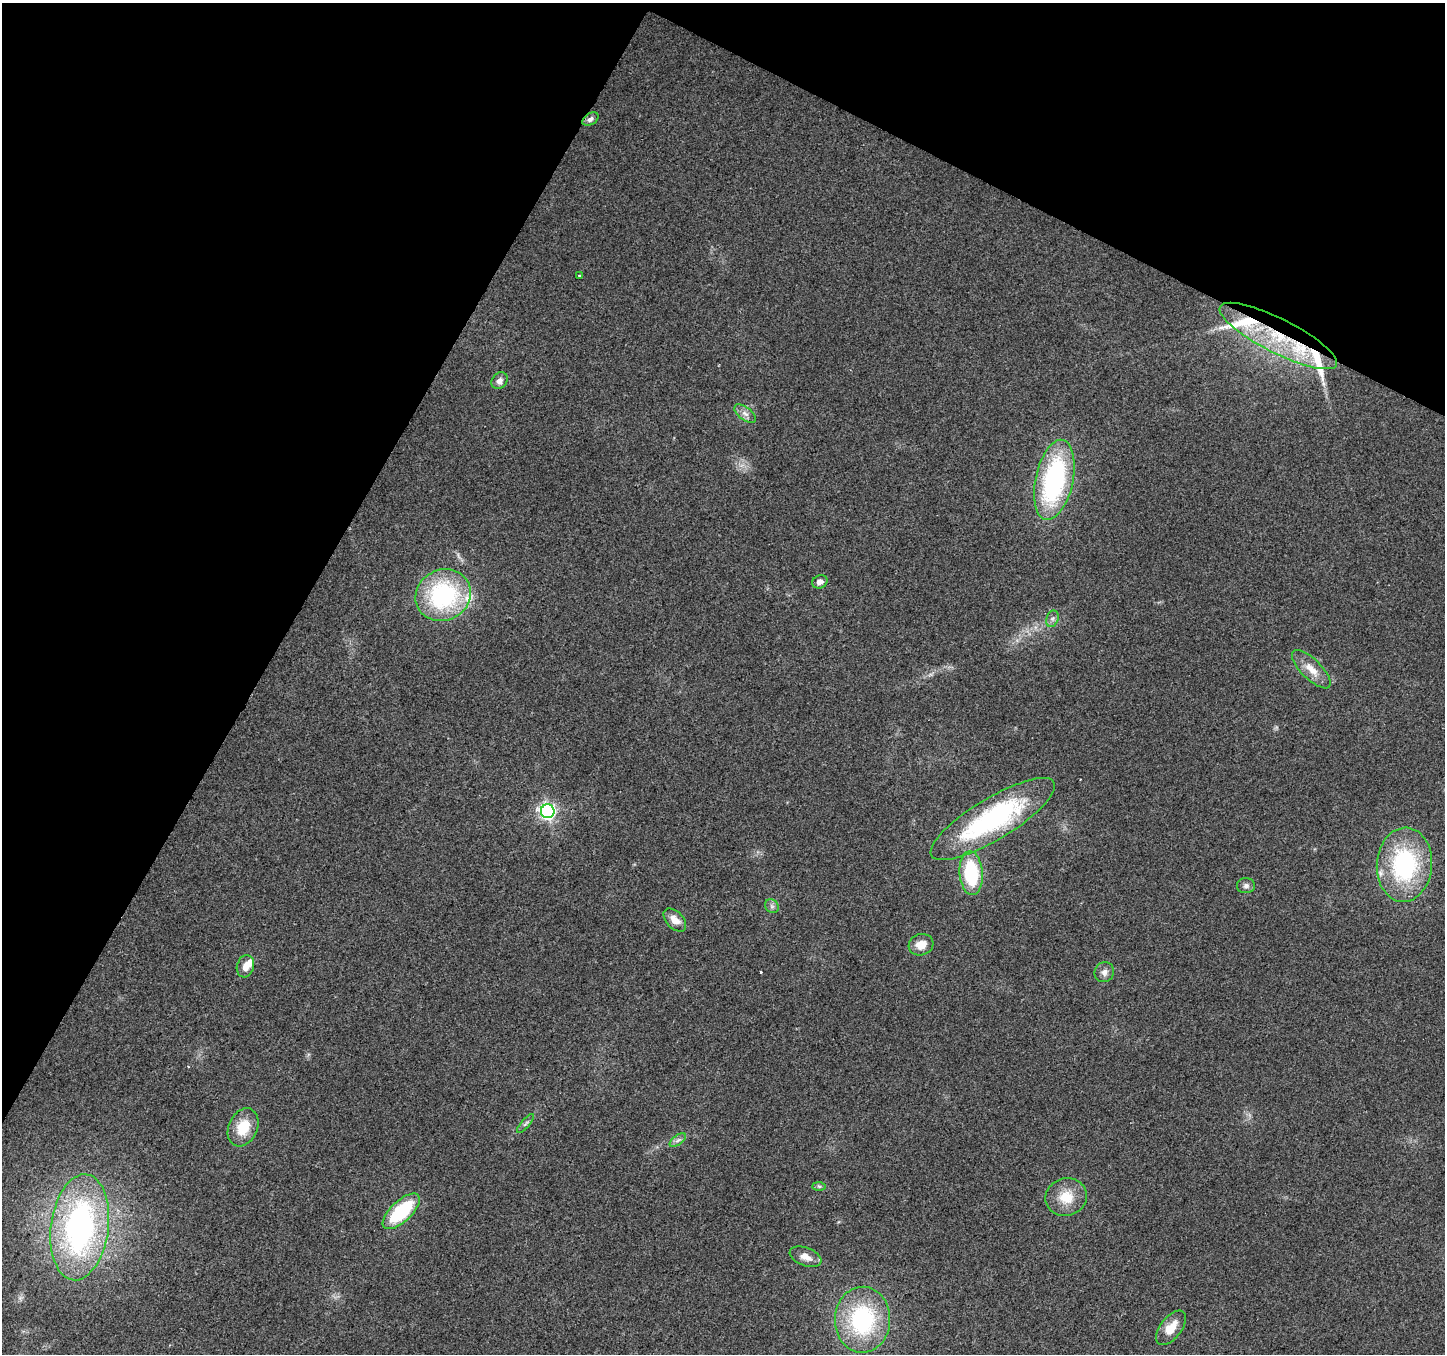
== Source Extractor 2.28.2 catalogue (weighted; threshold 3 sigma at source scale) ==
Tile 2 of 4 x 4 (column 2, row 1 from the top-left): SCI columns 1451-2893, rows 4324-5675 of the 5780 x 5874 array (HDU 1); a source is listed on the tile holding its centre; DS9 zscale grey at full resolution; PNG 1447 x 1356 px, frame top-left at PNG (2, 3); each listed source drawn as its Kron ellipse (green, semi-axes under 4 px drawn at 4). Shown black and unused: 27% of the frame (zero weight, under 2 of 3 exposures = <1% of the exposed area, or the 3 px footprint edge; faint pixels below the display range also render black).
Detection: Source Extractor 2.28.2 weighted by HDU 2 'WHT'; one run over the whole footprint, this tile lists its part. Background 0.0665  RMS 0.0074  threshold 0.0331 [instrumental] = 3 sigma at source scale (4.5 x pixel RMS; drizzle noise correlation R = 1.50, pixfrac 1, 0.0396/0.0396 arcsec/px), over >= 5 px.
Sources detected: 36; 1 cosmic-ray / hot-pixel residue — neither listed nor drawn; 5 inside a brighter listed object's ellipse — not listed separately; the other 30 listed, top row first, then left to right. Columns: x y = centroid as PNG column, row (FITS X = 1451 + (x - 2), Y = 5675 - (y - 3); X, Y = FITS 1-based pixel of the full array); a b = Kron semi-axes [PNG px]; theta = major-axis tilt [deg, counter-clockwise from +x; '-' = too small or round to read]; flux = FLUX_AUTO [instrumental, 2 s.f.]
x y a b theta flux
590 119 9 5 31 2.5
580 276 3 3 - 1.7
1278 336 65 17 -27 70
499 381 9 7 48 4
745 414 12 6 -36 3.9
1054 480 41 18 78 130
820 582 8 6 24 3.4
443 595 28 25 29 96
1052 619 8 6 72 2.4
1311 669 25 10 -45 11
548 811 7 7 - 260
993 819 71 21 31 120
1404 865 37 27 86 92
971 873 22 11 -85 49
1246 886 9 7 2 2.6
772 906 7 6 - 2.1
675 920 14 8 -46 8.2
921 945 12 10 17 9.2
245 966 11 8 73 6.6
1104 972 10 9 - 4.1
525 1124 12 4 49 2
243 1127 20 14 65 19
678 1140 9 4 35 2.3
819 1186 7 4 -1 1.3
1066 1197 21 18 18 18
401 1211 23 10 43 51
80 1227 53 29 82 210
805 1257 16 9 -21 7.1
862 1320 33 27 89 88
1171 1328 20 10 52 13
Overlapping masked pixels (flux is a lower limit): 1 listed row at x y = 1278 336